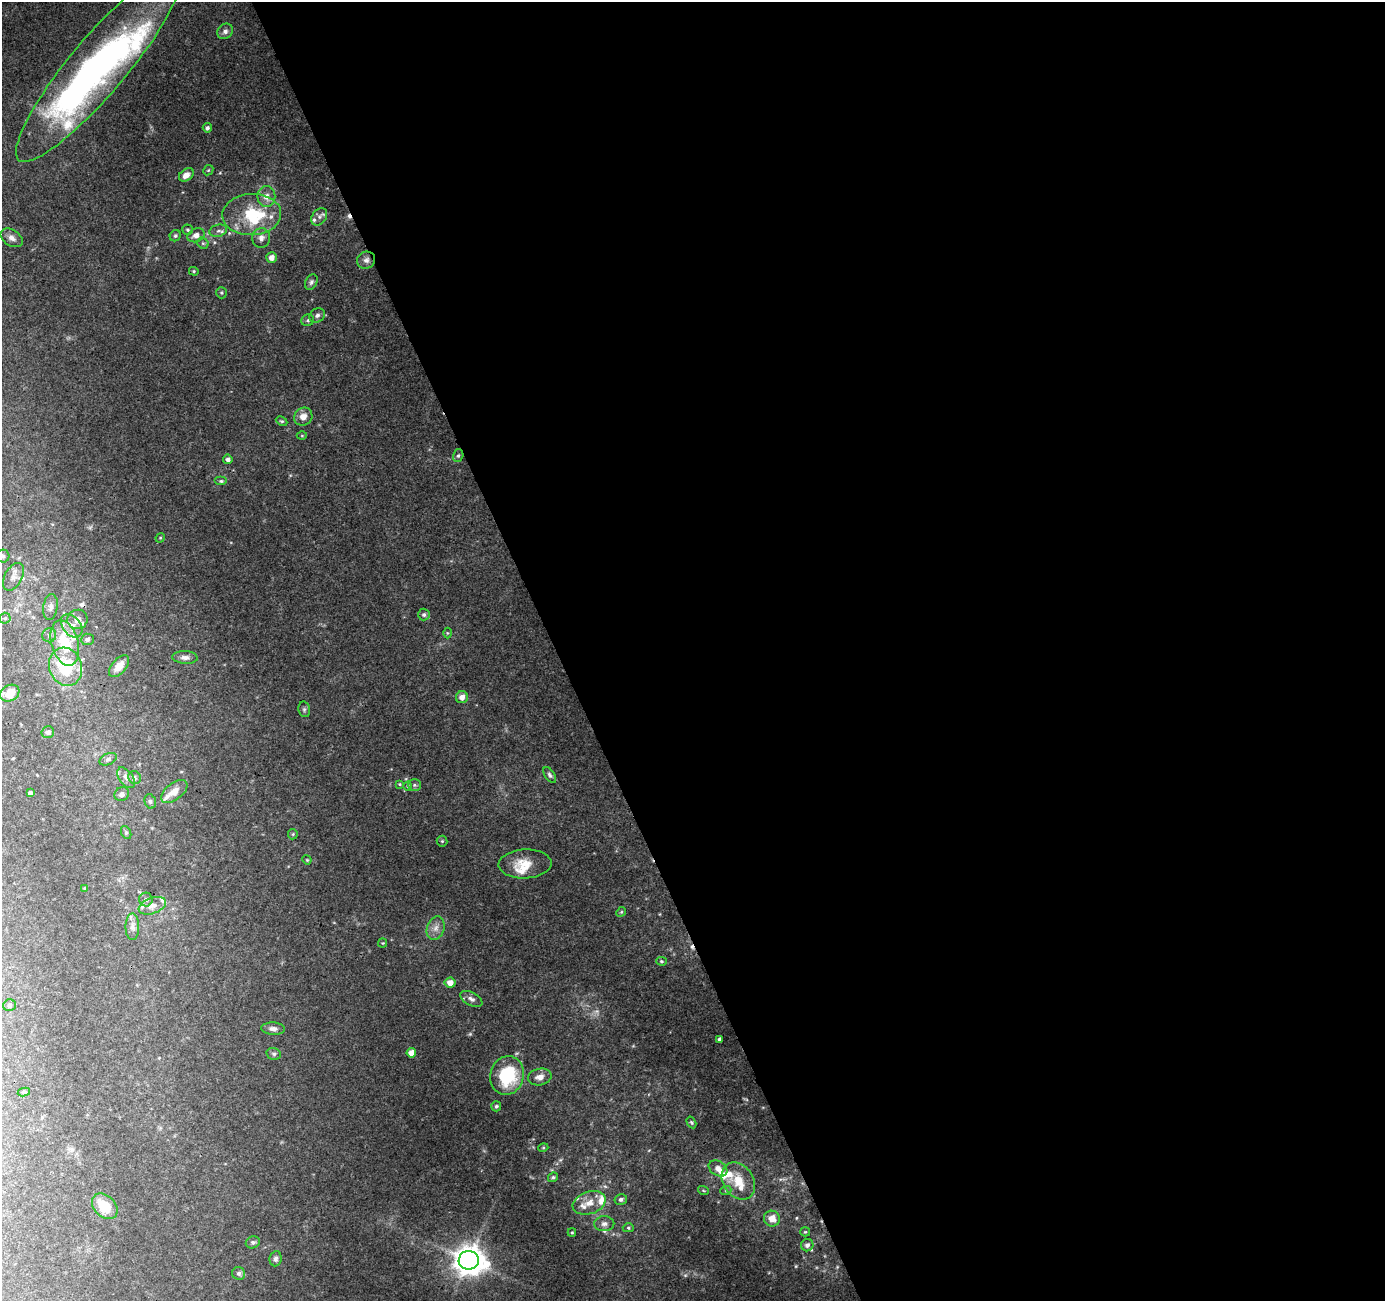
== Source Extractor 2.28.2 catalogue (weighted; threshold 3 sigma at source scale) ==
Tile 8 of 4 x 4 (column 4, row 2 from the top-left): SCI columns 4206-5588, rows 2705-4003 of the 5645 x 5464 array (HDU 1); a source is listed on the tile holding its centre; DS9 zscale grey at full resolution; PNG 1387 x 1303 px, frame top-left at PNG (2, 2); each listed source drawn as its Kron ellipse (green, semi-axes under 4 px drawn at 4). Shown black and unused: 60% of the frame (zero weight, under 3 of 4 exposures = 5% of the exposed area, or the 3 px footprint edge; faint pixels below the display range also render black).
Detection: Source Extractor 2.28.2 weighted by HDU 2 'WHT'; one run over the whole footprint, this tile lists its part. Background 0.0724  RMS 0.005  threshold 0.0224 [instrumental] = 3 sigma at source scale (4.5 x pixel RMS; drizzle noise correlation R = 1.50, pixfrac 1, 0.0396/0.0396 arcsec/px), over >= 5 px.
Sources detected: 124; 1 inside a brighter object's white glare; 3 cosmic-ray / hot-pixel residue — neither listed nor drawn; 18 inside a brighter listed object's ellipse — not listed separately; the other 102 listed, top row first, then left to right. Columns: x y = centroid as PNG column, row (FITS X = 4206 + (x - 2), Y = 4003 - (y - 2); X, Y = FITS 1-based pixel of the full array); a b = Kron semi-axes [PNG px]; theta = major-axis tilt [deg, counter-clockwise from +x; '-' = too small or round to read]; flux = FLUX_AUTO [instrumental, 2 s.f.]
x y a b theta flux
225 31 8 7 - 2.1
99 66 124 28 50 240
207 128 4 4 - 1.4
208 170 6 4 44 0.6
186 175 8 5 36 3.7
266 196 10 9 - 4.2
252 214 29 20 3 30
319 217 9 7 53 2.2
187 230 5 5 - 0.79
218 231 9 6 16 1.7
196 235 9 7 21 3
175 236 6 5 - 0.94
12 238 12 8 -33 2.6
261 238 10 9 - 2.8
203 243 6 5 - 0.9
271 257 5 5 - 3.3
366 260 9 8 - 2.5
194 271 5 4 - 0.64
311 282 8 5 62 1.3
221 293 6 5 - 0.75
317 315 8 6 31 1.7
308 320 6 5 - 0.96
303 417 9 8 - 3.9
282 421 6 4 -26 0.73
302 436 5 3 - 0.49
458 456 6 5 - 0.96
228 459 5 4 - 1.8
221 481 6 4 0 0.95
160 538 5 3 - 0.45
3 556 6 6 - 1.3
13 577 15 8 62 3.2
50 607 13 7 82 2.5
424 615 6 6 - 1.3
5 618 5 5 - 0.9
77 619 10 9 - 3.1
72 626 13 9 -51 4.4
447 633 5 3 - 0.49
49 635 7 7 - 1.6
87 639 6 5 - 1.5
65 643 23 13 -75 20
185 657 13 6 -3 2.3
119 666 13 7 49 5
66 667 19 16 -70 26
10 693 10 8 32 7.5
462 697 6 6 - 3.1
304 709 8 6 -77 1.1
48 732 6 6 - 1.2
108 759 9 5 24 1.4
550 775 9 5 -56 1.2
126 778 12 6 -53 2.2
135 778 7 6 - 1.2
400 784 4 3 - 0.48
414 785 6 5 - 1
408 786 4 4 - 0.52
174 791 15 8 37 5
30 793 4 4 - 1.4
122 794 7 6 - 1.8
150 801 7 5 -74 1.1
126 833 7 5 -64 0.89
293 834 5 5 - 0.68
442 841 5 5 - 0.69
307 860 4 3 - 0.44
525 864 26 14 2 9.8
85 888 4 4 - 0.66
146 900 7 6 - 1.4
152 906 14 8 20 3.2
621 912 5 4 - 0.63
132 927 13 7 89 2.6
436 928 12 8 71 3.4
383 943 4 4 - 0.5
661 961 5 4 - 0.7
450 983 5 5 - 4.7
471 999 12 6 -28 2
9 1005 6 5 - 0.92
273 1029 12 6 -3 2.4
719 1039 4 3 - 1.2
411 1053 5 4 - 4.1
274 1054 7 5 -14 1.2
507 1075 19 16 75 29
540 1077 12 8 10 3.7
24 1092 6 4 10 0.84
496 1106 5 5 - 0.97
691 1122 6 4 -59 0.75
543 1148 5 3 - 0.52
718 1168 10 7 -31 3.5
553 1177 5 4 - 0.97
738 1181 20 15 -56 12
703 1190 5 3 - 0.58
726 1190 5 3 - 0.59
621 1199 6 5 - 1.3
589 1203 17 11 18 6.2
105 1206 15 10 -45 13
772 1219 8 8 - 5
604 1224 10 7 3 2.4
628 1228 5 4 - 0.74
572 1232 4 4 - 0.56
805 1232 5 4 - 0.53
253 1242 7 6 - 1.2
807 1245 6 6 - 2
276 1259 8 6 82 1.4
469 1260 10 9 - 820
239 1273 6 6 - 1.4
Isophote crosses this tile's border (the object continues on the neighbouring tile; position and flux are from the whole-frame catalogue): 1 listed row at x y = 99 66